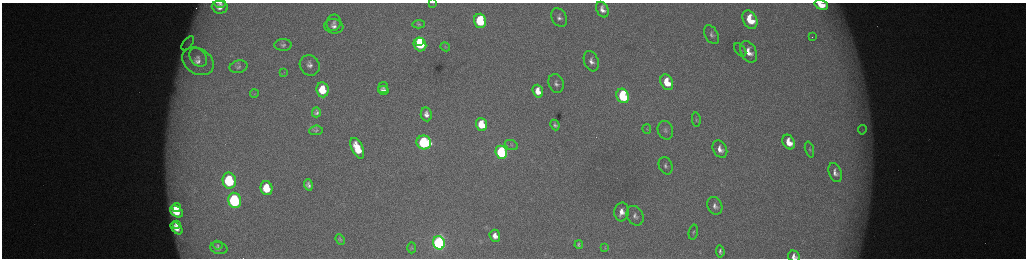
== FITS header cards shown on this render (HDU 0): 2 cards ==
NAXIS1  =                 2048 /fastest changing axis
NAXIS2  =                  512 /next to fastest changing axis

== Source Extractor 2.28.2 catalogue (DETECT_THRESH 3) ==
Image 2048 x 512 px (HDU 0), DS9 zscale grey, zoomed out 1/2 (1 PNG px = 2 x 2 image px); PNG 1028 x 260 px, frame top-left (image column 1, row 511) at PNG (2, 3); each listed source drawn as its Kron ellipse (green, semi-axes under 4 px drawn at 4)
Background 173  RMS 1.9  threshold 5.81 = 3 sigma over >= 5 px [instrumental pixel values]
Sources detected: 79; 5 cannot appear on this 1/2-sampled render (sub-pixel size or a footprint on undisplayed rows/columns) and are neither listed nor drawn; the other 74 listed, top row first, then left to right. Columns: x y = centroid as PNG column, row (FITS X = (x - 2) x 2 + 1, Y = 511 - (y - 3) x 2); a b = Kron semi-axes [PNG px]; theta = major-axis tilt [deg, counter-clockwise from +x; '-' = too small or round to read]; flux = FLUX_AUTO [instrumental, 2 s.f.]
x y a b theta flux
220 3 5 3 - 760
433 3 3 2 - 130
821 5 7 4 -18 6200
220 7 8 6 -7 3200
602 10 8 5 -63 2800
559 18 10 7 -62 2100
750 20 10 7 -63 13000
480 21 7 6 - 23000
334 23 8 7 - 1700
418 24 6 3 4 580
334 26 9 7 -8 2800
711 35 10 6 -61 1600
812 37 2 1 - 270
420 41 4 2 - 8200
188 43 8 4 50 1600
420 44 7 6 - 33000
283 45 8 6 -1 1300
445 47 5 3 - 340
740 50 7 5 -49 870
749 52 11 7 -63 5300
198 57 10 7 -50 3200
198 61 17 12 -32 8200
591 61 10 7 -69 2700
310 65 10 9 - 3300
238 67 9 6 13 1300
284 72 3 2 - 280
667 82 8 6 -62 10000
556 83 9 7 -68 2000
383 88 5 5 - 830
322 90 7 6 - 11000
383 90 5 4 - 1800
538 91 6 5 - 5500
254 94 4 2 - 350
623 96 7 6 - 43000
316 112 5 4 - 1300
426 114 7 5 -80 2500
696 119 7 3 -79 590
481 124 6 5 - 12000
555 125 5 4 - 1100
647 129 5 4 - 590
316 130 7 4 7 780
665 130 9 7 -73 1700
862 130 5 3 - 560
789 142 8 5 -59 6800
424 143 7 7 - 60000
511 145 7 4 -22 870
357 148 11 5 -64 11000
720 149 9 6 -62 3500
809 149 8 3 -73 660
501 152 7 5 -68 52000
666 166 9 6 -66 1500
835 173 10 6 -69 2400
229 181 8 6 -78 36000
308 185 5 4 - 1400
267 188 7 6 - 11000
235 200 8 6 -76 62000
715 206 9 7 -63 2100
177 208 4 3 - 3900
176 211 7 5 -38 10000
622 212 9 7 85 4000
635 216 10 8 -60 2400
177 224 4 3 - 1600
177 228 7 4 -47 4100
693 232 8 4 78 870
495 236 6 5 - 3100
340 239 5 4 - 780
439 243 7 6 - 130000
218 245 5 3 - 520
579 245 4 3 - 900
219 248 9 6 -13 1500
412 248 5 4 - 480
605 248 3 2 - 250
720 251 6 4 -84 1200
794 256 6 5 - 2300
At the frame edge (FLAGS 8, measured only in part): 3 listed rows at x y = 433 3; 821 5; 794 256
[5 sub-pixel or undisplayed-footprint detections neither listed nor drawn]